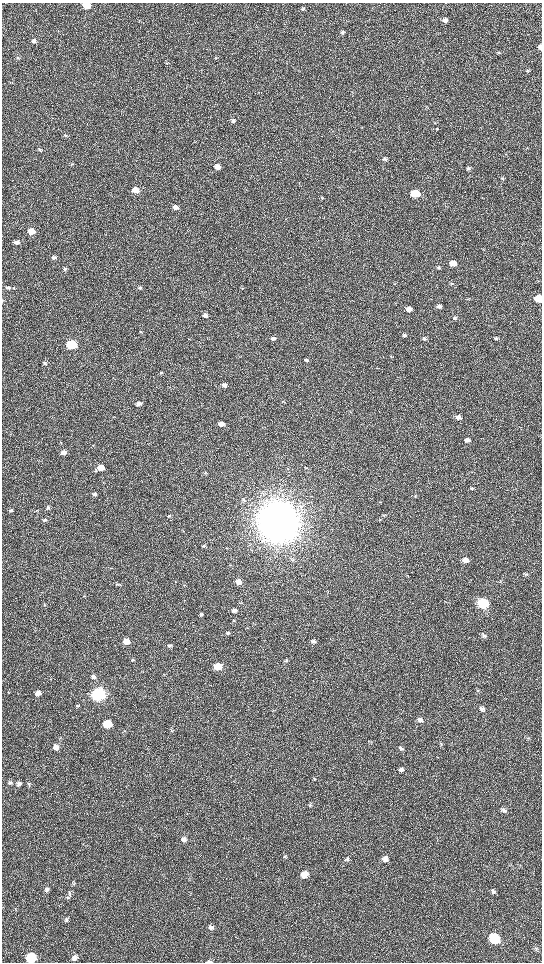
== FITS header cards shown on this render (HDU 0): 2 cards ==
NAXIS1  =                 1080 / length of data axis 1
NAXIS2  =                 1920 / length of data axis 2

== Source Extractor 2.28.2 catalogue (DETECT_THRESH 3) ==
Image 1080 x 1920 px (HDU 0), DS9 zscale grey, zoomed out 1/2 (1 PNG px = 2 x 2 image px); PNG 544 x 964 px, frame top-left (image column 1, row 1919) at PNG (2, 3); no overlay
Background 517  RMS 36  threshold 107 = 3 sigma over >= 5 px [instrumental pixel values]
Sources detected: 149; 3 cannot appear on this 1/2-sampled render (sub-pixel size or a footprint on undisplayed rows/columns) and are not listed; the other 146 listed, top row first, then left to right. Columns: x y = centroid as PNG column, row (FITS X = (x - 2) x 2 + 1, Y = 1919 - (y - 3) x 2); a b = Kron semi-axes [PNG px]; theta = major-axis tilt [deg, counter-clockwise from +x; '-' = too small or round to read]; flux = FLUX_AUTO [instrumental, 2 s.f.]
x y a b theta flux
86 5 5 4 - 1.9e+05
303 9 5 4 - 1.2e+04
445 20 6 4 -7 2.4e+04
58 31 3 2 - 3.2e+03
342 32 5 4 - 1.4e+04
34 41 6 4 21 2.0e+04
541 47 5 3 - 4.1e+04
499 53 3 2 - 3.7e+03
18 58 5 4 - 1.2e+04
216 58 3 3 - 4.5e+03
167 63 4 3 - 7.8e+03
528 70 6 4 31 1.3e+04
10 82 3 2 - 2.8e+03
233 121 4 4 - 1.4e+04
435 123 3 2 - 3.3e+03
437 128 4 2 - 4.1e+03
65 135 5 3 - 7.4e+03
40 150 4 4 - 1.1e+04
385 159 5 4 - 1.3e+04
71 164 4 3 - 6.4e+03
217 167 5 4 - 6.5e+04
468 168 5 4 - 1.4e+04
502 178 5 4 - 9.4e+03
135 190 5 4 - 1.2e+05
415 193 5 4 - 4.0e+05
322 198 5 3 - 8.1e+03
175 207 5 4 - 3.5e+04
286 219 3 2 - 2.5e+03
31 231 5 4 - 1.6e+05
17 242 5 4 - 2.9e+04
54 258 5 3 - 1.5e+04
453 263 5 4 - 7.3e+04
438 267 4 4 - 9.2e+03
65 269 4 4 - 1.1e+04
395 283 4 3 - 5.0e+03
451 283 4 3 - 7.1e+03
140 287 5 4 - 1.0e+04
8 288 6 4 -1 1.7e+04
14 288 4 4 - 9.1e+03
539 298 5 4 - 2.9e+05
2 300 4 2 - 4.0e+03
439 306 5 4 - 2.4e+04
409 309 5 4 - 4.5e+04
205 315 5 4 - 2.9e+04
455 318 5 4 - 1.1e+04
141 332 4 3 - 9.1e+03
404 335 5 4 - 1.3e+04
273 338 5 4 - 2.4e+04
424 338 5 3 - 9.0e+03
496 338 5 4 - 9.6e+03
71 345 5 4 - 9.4e+05
391 356 4 2 - 4.6e+03
306 360 5 3 - 1.5e+04
45 363 4 4 - 1.3e+04
161 373 5 3 - 8.9e+03
224 385 5 4 - 3.2e+04
170 387 3 2 - 3.6e+03
282 401 4 2 - 5.0e+03
139 403 5 4 - 3.3e+04
350 412 3 3 - 4.2e+03
458 417 6 4 -4 2.8e+04
221 424 5 4 - 5.6e+04
467 440 5 4 - 3.0e+04
61 443 3 2 - 3.3e+03
63 453 5 4 - 4.5e+04
101 468 5 4 - 1.1e+05
306 468 4 2 - 4.5e+03
205 473 4 3 - 6.5e+03
472 488 5 4 - 1.2e+04
94 494 5 4 - 1.5e+04
415 496 3 2 - 3.7e+03
243 500 5 3 - 9.6e+03
380 502 4 2 - 4.5e+03
48 507 5 4 - 1.4e+04
11 510 5 3 - 1.2e+04
37 511 5 3 - 7.5e+03
169 516 4 4 - 8.5e+03
384 516 4 3 - 5.9e+03
380 519 3 2 - 3.4e+03
45 520 5 4 - 1.2e+04
278 522 15 14 - 2.4e+07
204 546 4 3 - 8.2e+03
293 560 4 3 - 7.4e+03
465 560 5 4 - 6.9e+04
230 565 3 3 - 4.5e+03
111 568 4 3 - 5.7e+03
525 574 6 4 -38 1.0e+04
176 582 3 3 - 4.2e+03
238 582 5 4 - 6.5e+04
116 584 4 3 - 6.1e+03
327 592 3 3 - 4.7e+03
84 596 3 3 - 4.4e+03
483 603 6 5 - 9.3e+05
44 605 4 3 - 6.0e+03
234 610 5 4 - 2.3e+04
201 614 4 4 - 1.2e+04
234 621 4 2 - 4.0e+03
255 624 3 2 - 3.7e+03
247 628 3 2 - 4.0e+03
228 633 5 4 - 1.4e+04
484 636 6 4 -22 1.7e+04
126 641 5 4 - 8.4e+04
313 641 5 4 - 1.6e+04
170 645 5 4 - 1.5e+04
132 660 5 4 - 1.1e+04
286 661 4 3 - 8.2e+03
218 666 5 4 - 2.2e+05
164 674 5 2 - 4.6e+03
93 677 5 4 - 1.8e+04
478 690 5 3 - 7.9e+03
38 693 5 4 - 3.6e+04
98 695 6 5 - 3.6e+06
77 705 4 3 - 6.9e+03
482 709 6 5 - 2.0e+04
420 720 6 5 - 2.6e+04
107 724 5 5 - 4.3e+05
124 731 5 2 - 4.9e+03
171 731 4 4 - 9.6e+03
370 742 4 2 - 5.1e+03
441 744 4 4 - 9.2e+03
56 747 5 5 - 3.5e+04
401 748 6 4 -26 1.5e+04
401 770 5 4 - 2.0e+04
10 782 6 5 - 1.6e+04
19 784 6 5 - 2.5e+04
29 784 5 4 - 1.2e+04
310 805 4 3 - 6.2e+03
504 810 7 4 -39 2.0e+04
183 839 6 5 - 2.7e+04
285 856 4 4 - 7.2e+03
347 859 5 5 - 1.3e+04
385 859 6 6 - 3.5e+04
304 874 8 6 28 7.2e+04
73 884 4 4 - 7.9e+03
47 889 5 5 - 1.8e+04
493 892 6 5 - 1.9e+04
70 893 6 3 -63 9.1e+03
68 897 8 4 69 1.5e+04
15 909 4 2 - 5.0e+03
66 919 6 4 -87 1.3e+04
211 927 6 6 - 2.1e+04
494 939 7 6 - 6.3e+05
536 949 6 4 -32 1.3e+04
31 958 6 6 - 4.1e+05
75 958 6 5 - 2.7e+04
209 962 5 2 - 1.2e+04
At the frame edge (FLAGS 8, measured only in part): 6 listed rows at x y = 86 5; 541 47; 539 298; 2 300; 31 958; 209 962
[3 sub-pixel or undisplayed-footprint detections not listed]